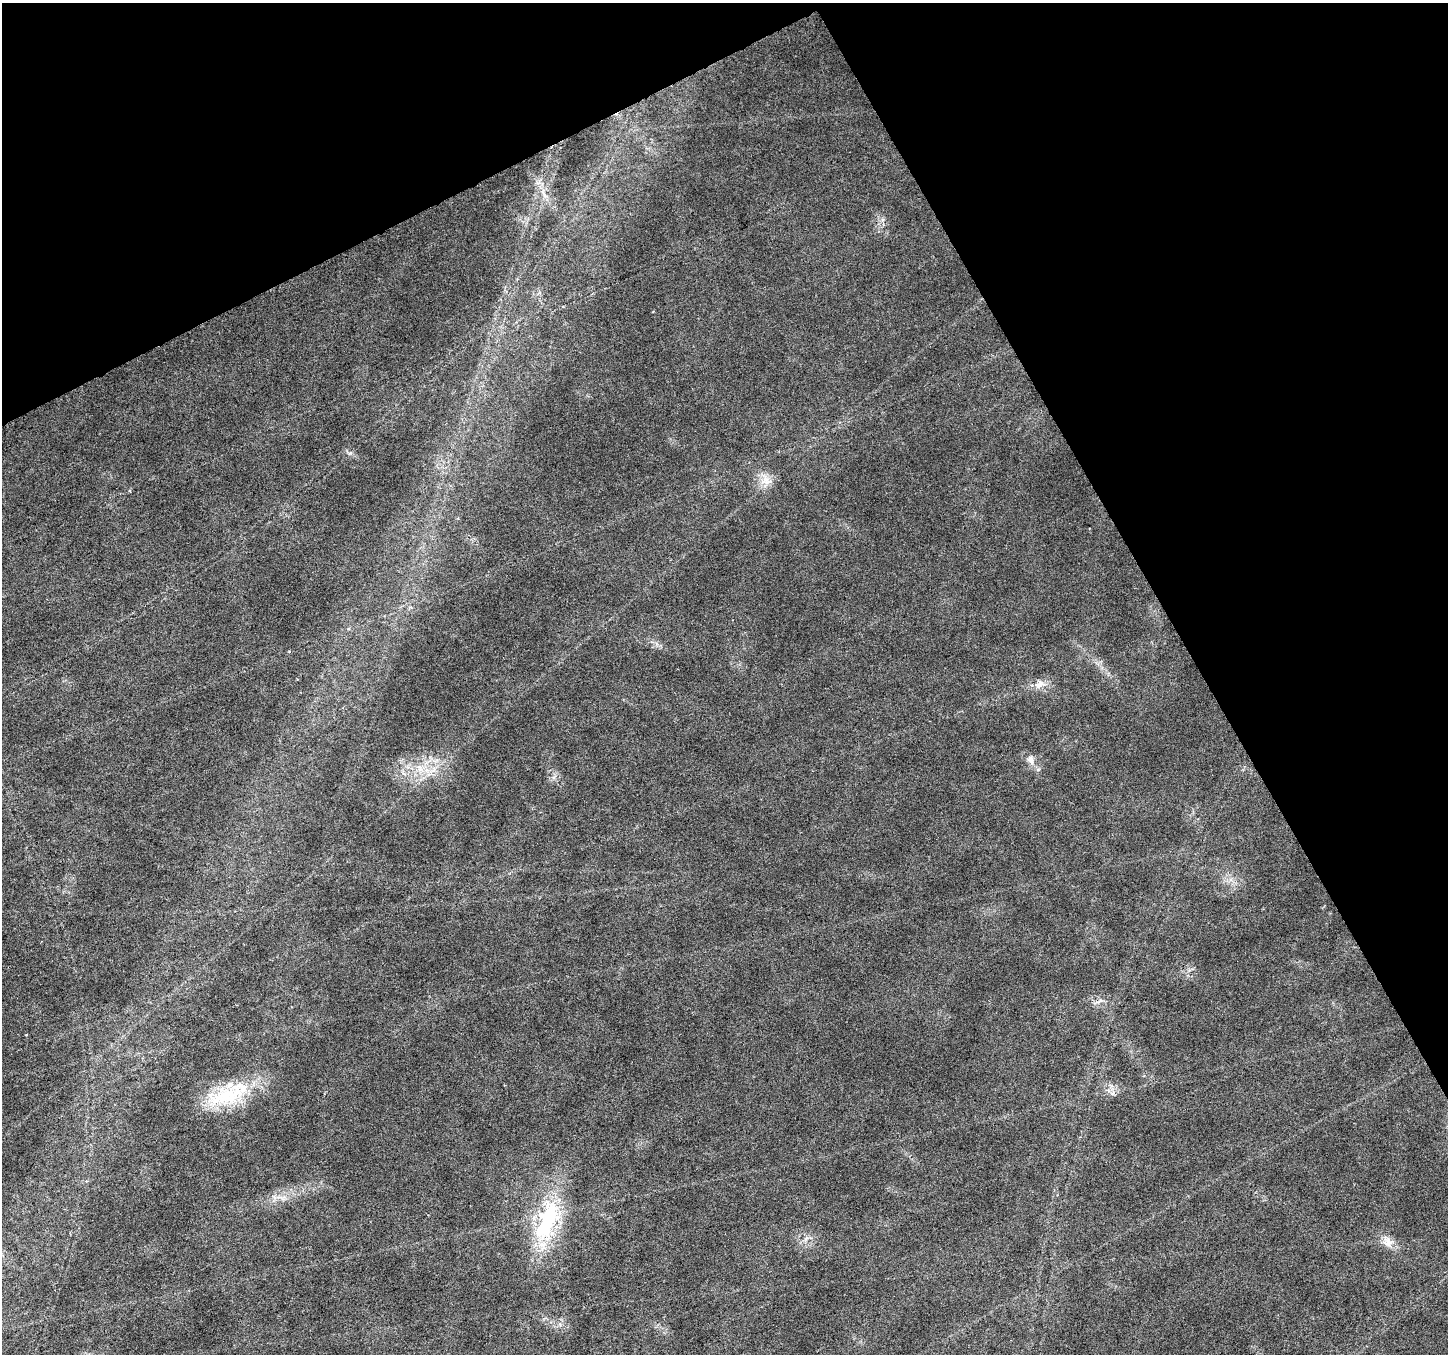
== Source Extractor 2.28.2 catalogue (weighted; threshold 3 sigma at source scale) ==
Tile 3 of 4 x 4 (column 3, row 1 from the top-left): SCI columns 2897-4342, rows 4218-5569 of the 5788 x 5674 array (HDU 1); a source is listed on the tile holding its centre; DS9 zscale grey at full resolution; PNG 1450 x 1356 px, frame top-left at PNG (2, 3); no overlay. Shown black and unused: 27% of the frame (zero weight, under 3 of 6 exposures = <1% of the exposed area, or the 3 px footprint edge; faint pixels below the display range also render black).
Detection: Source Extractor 2.28.2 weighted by HDU 2 'WHT'; one run over the whole footprint, this tile lists its part. Background 0.0161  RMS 0.0018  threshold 0.00756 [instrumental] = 3 sigma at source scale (4.09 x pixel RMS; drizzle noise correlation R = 1.36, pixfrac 0.8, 0.0396/0.0396 arcsec/px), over >= 5 px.
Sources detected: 18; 1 inside a brighter object's white glare — not listed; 2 inside a brighter listed object's ellipse — not listed separately; the other 15 listed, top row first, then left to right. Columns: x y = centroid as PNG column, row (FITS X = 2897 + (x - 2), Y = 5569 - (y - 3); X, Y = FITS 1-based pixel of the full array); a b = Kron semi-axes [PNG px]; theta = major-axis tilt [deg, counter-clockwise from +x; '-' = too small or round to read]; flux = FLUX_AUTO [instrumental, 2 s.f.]
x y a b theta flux
350 453 7 4 18 0.31
766 480 17 15 -27 2.3
1040 684 18 11 23 1.8
1030 760 13 9 -71 1.1
420 768 16 8 -54 2.2
1038 769 6 4 18 0.28
432 770 16 7 36 1.8
1099 1001 12 4 28 0.56
26 1035 3 2 - 0.12
1113 1093 7 4 87 0.44
226 1097 56 26 8 12
280 1197 14 3 -12 0.62
548 1219 61 25 69 19
806 1238 11 4 39 0.62
1388 1242 15 13 32 1.8
Unlisted compact peaks at least as high as the median listed source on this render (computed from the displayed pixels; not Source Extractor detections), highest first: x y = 1189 970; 554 777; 289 651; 560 1324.